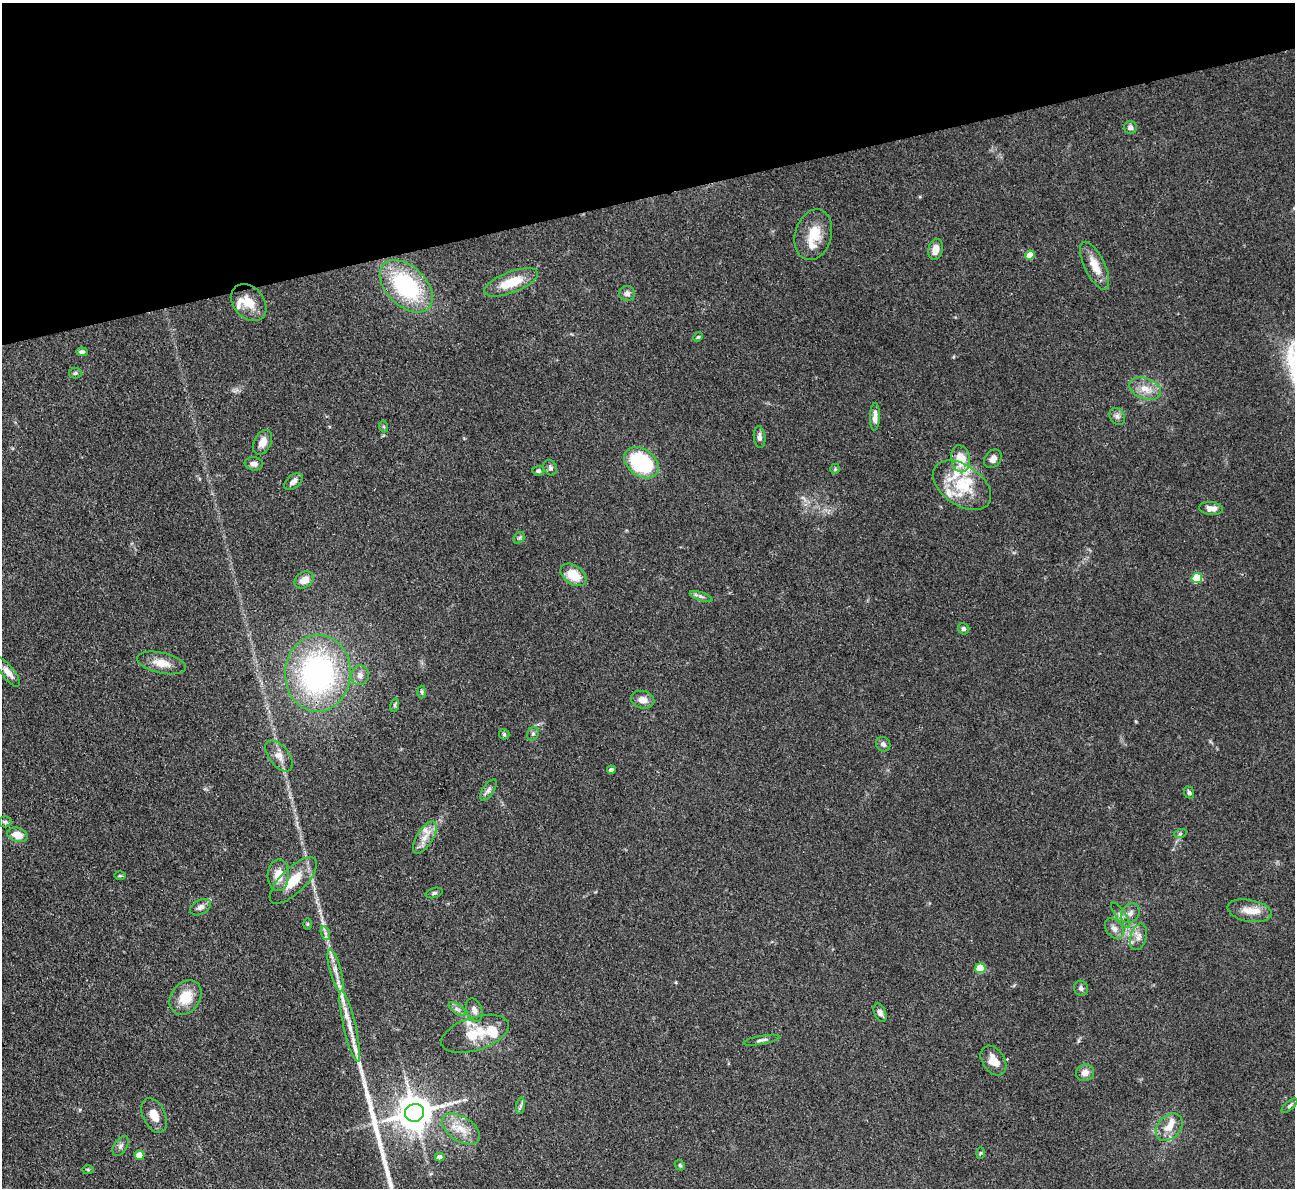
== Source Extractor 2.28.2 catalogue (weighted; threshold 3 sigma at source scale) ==
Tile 3 of 4 x 4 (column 3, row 1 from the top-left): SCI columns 2585-3877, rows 3824-5009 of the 5170 x 5151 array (HDU 1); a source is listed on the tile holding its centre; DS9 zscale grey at full resolution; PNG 1297 x 1190 px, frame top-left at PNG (2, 3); each listed source drawn as its Kron ellipse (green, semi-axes under 4 px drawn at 4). Shown black and unused: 16% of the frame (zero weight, under 3 of 4 exposures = <1% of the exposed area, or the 3 px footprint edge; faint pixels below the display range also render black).
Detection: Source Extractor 2.28.2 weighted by HDU 2 'WHT'; one run over the whole footprint, this tile lists its part. Background 0.105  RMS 0.006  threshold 0.0269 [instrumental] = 3 sigma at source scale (4.5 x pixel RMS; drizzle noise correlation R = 1.50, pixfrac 1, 0.05/0.05 arcsec/px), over >= 5 px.
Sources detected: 102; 14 inside a brighter listed object's ellipse — not listed separately; the other 88 listed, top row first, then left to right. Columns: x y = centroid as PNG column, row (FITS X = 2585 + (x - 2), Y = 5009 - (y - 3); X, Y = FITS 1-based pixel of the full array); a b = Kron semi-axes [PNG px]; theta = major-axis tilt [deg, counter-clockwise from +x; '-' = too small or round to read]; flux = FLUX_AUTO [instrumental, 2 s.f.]
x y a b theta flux
1130 127 6 6 - 2.3
813 235 26 18 74 14
935 249 10 7 79 6.2
1030 255 5 4 - 9.1
1095 266 26 10 -65 10
511 282 28 10 21 16
406 286 31 20 -44 64
627 293 8 7 - 2.4
249 303 20 15 -50 11
698 337 5 4 - 0.77
82 352 6 4 -2 1.8
75 373 6 5 - 1.2
1145 389 17 10 -20 7.5
1117 416 9 7 -58 2.1
875 417 14 5 88 4.1
384 427 5 3 - 0.63
759 437 11 6 -85 2.5
262 442 13 8 63 5
960 459 14 9 -79 13
993 459 10 8 48 3.2
641 463 19 13 -36 58
254 464 9 6 -7 2.9
550 468 8 6 -59 1.7
835 469 5 5 - 0.8
538 471 6 5 - 1.2
293 481 10 6 39 3.5
962 485 33 20 -35 26
1211 508 12 6 -5 3.8
519 538 6 5 - 1.1
573 575 14 9 -36 14
1197 578 5 5 - 31
304 580 10 7 34 6.6
701 596 12 3 -18 1.4
964 629 6 5 - 1.5
161 663 25 10 -13 8.5
8 672 17 6 -52 4.5
318 673 38 33 86 140
360 675 10 8 72 3.3
422 692 6 4 -88 0.9
643 700 12 8 -13 4.7
395 705 7 4 72 0.99
504 734 5 5 - 0.92
533 734 7 5 68 1.5
883 744 7 7 - 2.1
279 756 18 10 -51 5.9
611 770 4 3 - 1.8
488 790 12 5 56 2
1189 792 6 4 -70 1.3
5 822 6 6 - 1.4
1180 834 6 4 19 0.88
17 835 10 7 -15 7.2
425 838 18 8 58 6.5
278 875 16 10 87 9.1
120 876 6 4 -1 0.8
293 881 30 12 44 16
434 893 8 5 16 1.5
200 907 11 7 28 2.8
1250 911 22 11 -11 7.6
1130 913 10 8 49 3.1
1120 915 15 5 -56 2.5
308 924 6 4 -89 0.71
1114 929 11 8 -53 3.3
325 933 7 4 -71 1.5
1138 937 13 8 75 3.6
980 968 5 5 - 24
335 971 22 5 -75 5.5
1081 988 7 7 - 1.8
186 997 18 14 52 14
457 1009 10 5 -35 2
474 1010 12 7 -71 3.3
880 1013 10 5 -66 2.3
350 1026 36 6 -77 8.7
475 1034 35 16 18 17
761 1040 18 3 11 1.7
993 1060 16 11 -56 7.6
1085 1073 9 8 - 4.2
521 1106 8 4 81 1.3
1289 1106 9 4 41 1.2
414 1113 10 9 - 1400
154 1115 18 11 -65 7.6
1169 1127 15 11 46 7.6
461 1129 21 12 -33 10
121 1146 11 6 58 2.2
980 1153 6 4 87 0.74
140 1155 5 4 - 11
440 1157 5 4 - 3.9
680 1165 5 4 - 0.82
88 1170 6 3 -1 0.69
Overlapping masked pixels (flux is a lower limit): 1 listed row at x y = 414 1113